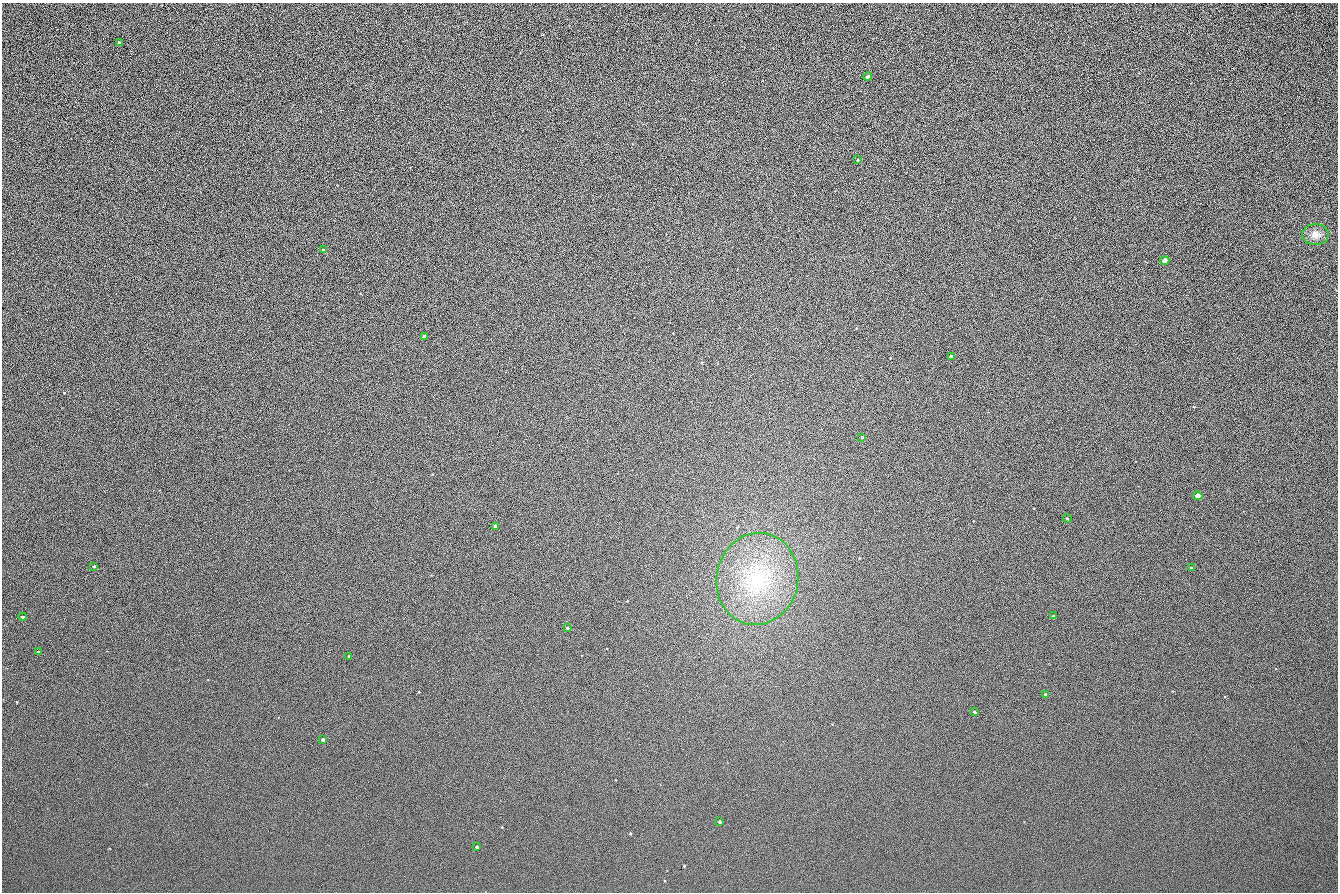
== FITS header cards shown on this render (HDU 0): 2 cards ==
NAXIS1  =                 1336 / length of data axis 1
NAXIS2  =                  890 / length of data axis 2

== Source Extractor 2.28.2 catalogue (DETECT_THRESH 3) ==
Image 1336 x 890 px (HDU 0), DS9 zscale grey, 1 PNG px = 1 image px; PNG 1340 x 894 px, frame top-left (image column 1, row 890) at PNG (2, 3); each listed source drawn as its Kron ellipse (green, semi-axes under 4 px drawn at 4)
Background 140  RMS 21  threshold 64.2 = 3 sigma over >= 5 px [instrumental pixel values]
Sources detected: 25; all 25 listed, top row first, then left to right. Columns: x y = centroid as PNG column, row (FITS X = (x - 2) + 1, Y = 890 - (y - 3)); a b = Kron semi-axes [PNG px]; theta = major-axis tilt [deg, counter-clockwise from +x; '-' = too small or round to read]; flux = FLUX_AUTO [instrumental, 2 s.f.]
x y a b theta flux
120 43 4 3 - 2300
868 76 4 4 - 2500
857 160 3 3 - 1300
1315 235 13 10 3 13000
323 250 3 3 - 1100
1165 261 4 4 - 9900
424 337 3 3 - 7900
951 357 4 3 - 5600
862 437 3 3 - 1700
1198 496 5 4 - 12000
1067 518 4 3 - 1000
495 526 4 3 - 5200
94 566 4 3 - 1100
1191 567 4 3 - 1100
757 579 46 41 79 160000
1053 616 3 3 - 1900
23 617 4 3 - 2100
567 628 3 3 - 2300
38 652 3 3 - 1400
349 656 3 3 - 2400
1045 695 3 3 - 2900
974 712 4 3 - 1500
323 740 4 3 - 3900
720 822 3 3 - 2100
477 847 3 3 - 2500